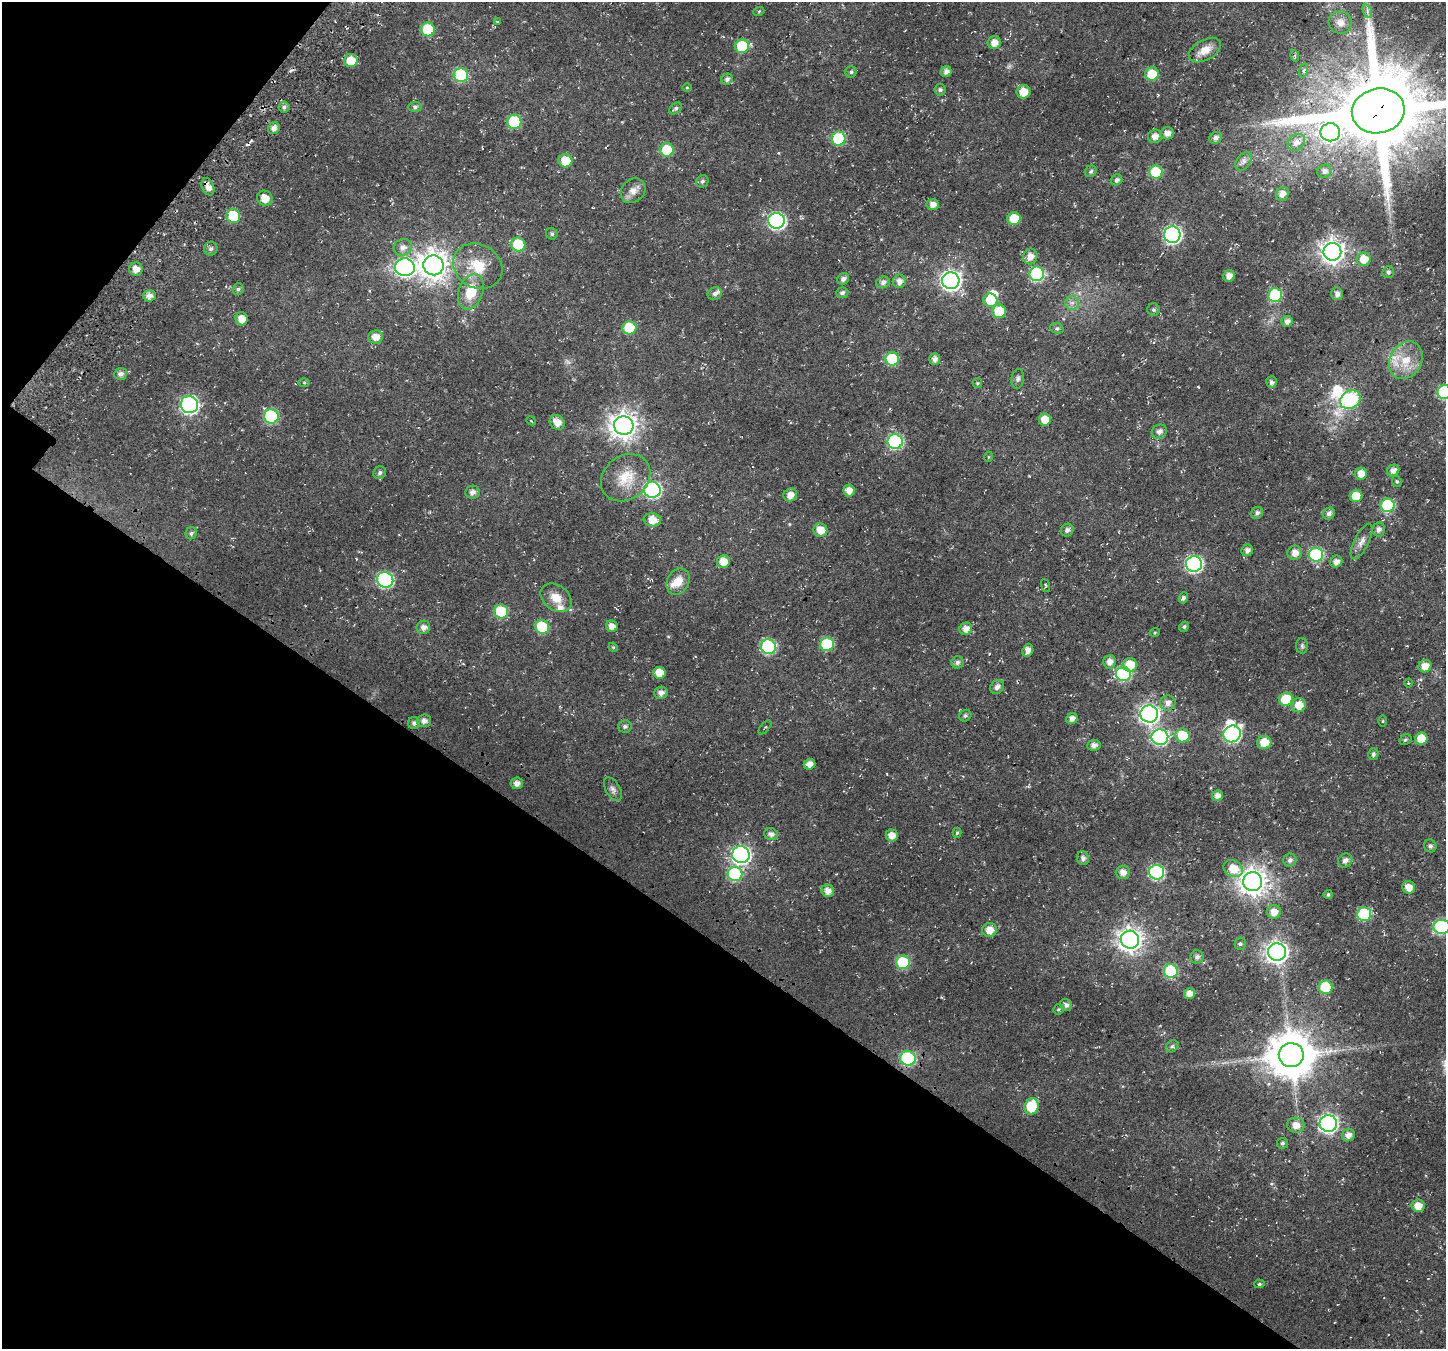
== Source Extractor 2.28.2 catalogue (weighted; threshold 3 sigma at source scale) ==
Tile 9 of 4 x 4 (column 1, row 3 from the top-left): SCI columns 234-1677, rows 1826-3172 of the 6237 x 6280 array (HDU 1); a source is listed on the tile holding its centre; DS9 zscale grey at full resolution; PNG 1448 x 1351 px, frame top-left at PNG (2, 2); each listed source drawn as its Kron ellipse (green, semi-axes under 4 px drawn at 4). Shown black and unused: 34% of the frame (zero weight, under 3 of 4 exposures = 13% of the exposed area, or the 3 px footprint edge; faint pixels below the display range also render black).
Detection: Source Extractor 2.28.2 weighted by HDU 2 'WHT'; one run over the whole footprint, this tile lists its part. Background 0.0184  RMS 0.0048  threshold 0.0215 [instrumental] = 3 sigma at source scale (4.5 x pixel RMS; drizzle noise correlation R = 1.50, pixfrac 1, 0.0396/0.0396 arcsec/px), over >= 5 px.
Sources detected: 224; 1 too faint to see at this stretch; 3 inside a brighter object's white glare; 2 cosmic-ray / hot-pixel residue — neither listed nor drawn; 3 inside a brighter listed object's ellipse — not listed separately; the other 215 listed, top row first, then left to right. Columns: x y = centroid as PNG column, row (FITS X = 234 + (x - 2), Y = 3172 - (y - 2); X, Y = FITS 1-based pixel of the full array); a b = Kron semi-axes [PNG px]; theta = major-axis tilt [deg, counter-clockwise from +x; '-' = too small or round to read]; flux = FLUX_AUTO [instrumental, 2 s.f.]
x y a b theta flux
759 11 5 3 - 0.47
1367 11 7 4 -73 1.2
497 22 3 3 - 0.43
1340 22 11 11 - 4
428 29 7 7 - 18
994 43 7 6 - 3.4
742 46 7 7 - 22
1205 50 17 10 29 5.8
1295 56 6 3 -73 0.61
351 61 7 6 - 8.4
1304 70 7 3 71 0.82
851 72 5 5 - 0.91
946 72 5 5 - 2.1
1152 74 7 6 - 13
461 75 7 7 - 35
727 79 6 5 - 1.4
687 87 5 3 - 0.41
940 90 6 6 - 1.1
1023 92 7 6 - 5.9
284 107 5 5 - 1
415 107 6 5 - 0.96
676 108 7 5 39 1.1
1378 111 26 22 12 6500
514 122 7 7 - 27
274 128 6 5 - 2.4
1330 132 10 9 - 200
1167 133 7 6 - 2.9
1155 136 7 6 - 2.8
1216 138 6 5 - 1.9
838 139 7 7 - 31
1296 142 9 7 39 3.4
667 150 7 7 - 15
565 161 7 7 - 10
1244 161 10 7 53 2
1091 171 6 5 - 1
1324 171 7 6 - 1.9
1156 172 6 6 - 21
1117 180 6 5 - 1.2
702 181 6 6 - 1.1
208 187 9 6 -68 3.3
633 191 13 11 44 3.7
1282 194 7 6 - 3.1
265 198 8 7 - 4.7
933 205 6 5 - 3.1
233 216 7 7 - 17
1014 219 6 6 - 12
776 221 8 8 - 110
552 234 6 5 - 0.98
1172 235 8 8 - 140
518 244 7 7 - 17
403 247 9 8 - 2.7
211 249 7 6 - 1.3
1332 252 9 9 - 370
1030 256 8 7 - 3.3
1364 259 7 7 - 6.8
434 265 10 10 - 590
478 266 26 21 -29 14
405 267 10 9 - 140
136 269 7 6 - 3.3
1388 272 6 5 - 1.2
1037 274 7 7 - 50
1229 276 6 5 - 3.4
843 279 6 5 - 1.6
899 281 7 6 - 2.5
951 281 9 8 - 220
883 282 7 5 16 1.6
238 289 6 5 - 1
471 292 18 12 69 12
842 293 6 5 - 1.4
715 294 7 6 - 1.5
1337 294 6 6 - 2
1275 295 7 7 - 33
149 296 6 5 - 2.6
990 300 7 6 - 10
1072 303 7 7 - 1.8
1154 310 6 6 - 1
999 311 7 7 - 15
242 319 6 6 - 4.3
1287 321 5 5 - 2.1
629 328 7 6 - 16
1057 328 7 5 -18 1.1
376 337 7 6 - 4
892 359 7 6 - 26
935 359 6 5 - 2.2
1406 360 20 15 61 10
121 374 6 6 - 1.9
1018 379 10 6 82 1.3
304 382 5 4 - 0.57
1271 382 6 5 - 1.3
977 383 5 4 - 0.63
1444 392 7 7 - 40
1350 400 11 8 32 61
189 405 9 8 - 130
271 416 7 7 - 42
1045 420 6 6 - 7.1
531 421 5 2 - 0.36
557 422 8 6 -40 4.4
624 425 9 9 - 500
1159 432 8 6 32 2
895 442 7 7 - 63
988 457 5 3 - 0.36
1393 471 6 5 - 2.5
380 473 6 6 - 1.3
1361 474 6 6 - 4.2
626 478 26 21 39 13
1397 481 6 4 -68 0.63
652 490 8 8 - 91
849 490 6 6 - 3.6
472 492 7 6 - 2.1
790 495 7 6 - 3.7
1356 496 6 6 - 8.6
1388 505 7 6 - 36
1257 513 6 5 - 1.3
1329 514 6 5 - 1.7
652 520 9 6 -8 6
1379 529 7 6 - 1.7
820 530 7 7 - 5.5
1067 530 6 6 - 1.8
191 533 6 5 - 1.1
1362 541 19 7 63 3
1247 550 6 5 - 2.2
1295 553 7 7 - 3.6
1316 555 7 7 - 50
723 561 6 6 - 5.3
1336 562 6 5 - 2.7
1194 564 8 8 - 110
385 580 8 7 - 77
678 581 14 10 62 5.5
1045 585 7 3 -71 0.47
556 598 17 12 -36 6.4
1183 598 5 4 - 1.3
501 611 7 7 - 24
612 626 6 5 - 3.1
423 627 7 6 - 2.4
542 627 7 7 - 21
1184 627 5 4 - 0.85
966 629 6 6 - 3.1
1155 632 5 3 - 0.43
827 644 7 7 - 29
1302 646 7 6 - 1
613 647 5 4 - 0.48
768 647 7 7 - 60
1028 650 7 5 68 3.3
957 662 6 6 - 1.4
1109 662 7 6 - 3.2
1130 665 7 6 - 12
1425 666 6 6 - 4.5
659 673 6 6 - 6.7
1123 674 7 7 - 54
1408 683 4 3 - 0.41
997 687 8 6 44 2.1
661 693 7 6 - 2.2
1286 699 7 6 - 14
1168 703 7 7 - 2.6
1299 705 7 7 - 6.2
1149 714 9 8 - 210
965 716 6 5 - 0.94
1072 719 6 5 - 2.5
424 721 7 6 - 2.2
1383 721 5 3 - 0.53
414 723 6 6 - 1.6
625 726 7 6 - 1.2
765 727 8 2 49 0.47
1232 734 9 8 - 110
1183 735 7 7 - 15
1160 737 8 8 - 84
1421 739 6 6 - 9.8
1405 740 6 5 - 0.79
1264 743 7 6 - 8.9
1094 745 7 5 6 2
1373 754 6 5 - 1.2
809 764 6 5 - 3
517 783 6 6 - 2.4
613 789 13 7 -61 2
1217 796 5 5 - 2.5
957 833 5 4 - 0.7
771 834 7 6 - 2.1
892 835 6 6 - 3.6
1430 846 6 6 - 1.2
741 855 9 8 - 160
1083 858 7 6 - 1.8
1290 860 6 6 - 1.7
1345 861 7 6 - 2.1
1233 869 10 8 -31 8.7
1123 872 7 6 - 3
1157 872 7 7 - 72
735 874 7 7 - 42
1253 882 9 9 - 530
1409 887 6 6 - 4.6
828 891 6 6 - 3.4
1328 894 4 4 - 0.79
1274 912 7 7 - 4.6
1364 914 7 7 - 35
1442 927 8 7 - 59
990 930 7 7 - 4.6
1130 940 9 9 - 370
1240 944 6 5 - 0.91
1277 952 9 9 - 260
1197 957 6 6 - 1.6
903 962 7 7 - 28
1171 971 7 7 - 30
1326 987 7 6 - 25
1189 993 5 5 - 3.2
1066 1005 6 5 - 1.5
1058 1009 5 5 - 0.73
1172 1046 7 5 43 0.97
1291 1055 12 12 - 2000
908 1058 8 7 - 54
1032 1106 8 7 - 18
1328 1123 8 8 - 160
1296 1125 8 7 - 4.2
1348 1135 6 6 - 2.5
1282 1143 5 5 - 1
1418 1206 6 6 - 4.6
1259 1284 5 4 - 0.78
Overlapping masked pixels (flux is a lower limit): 3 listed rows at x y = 1378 111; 208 187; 908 1058
Isophote crosses this tile's border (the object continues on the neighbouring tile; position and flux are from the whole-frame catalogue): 4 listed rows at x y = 1340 22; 1378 111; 1444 392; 1442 927